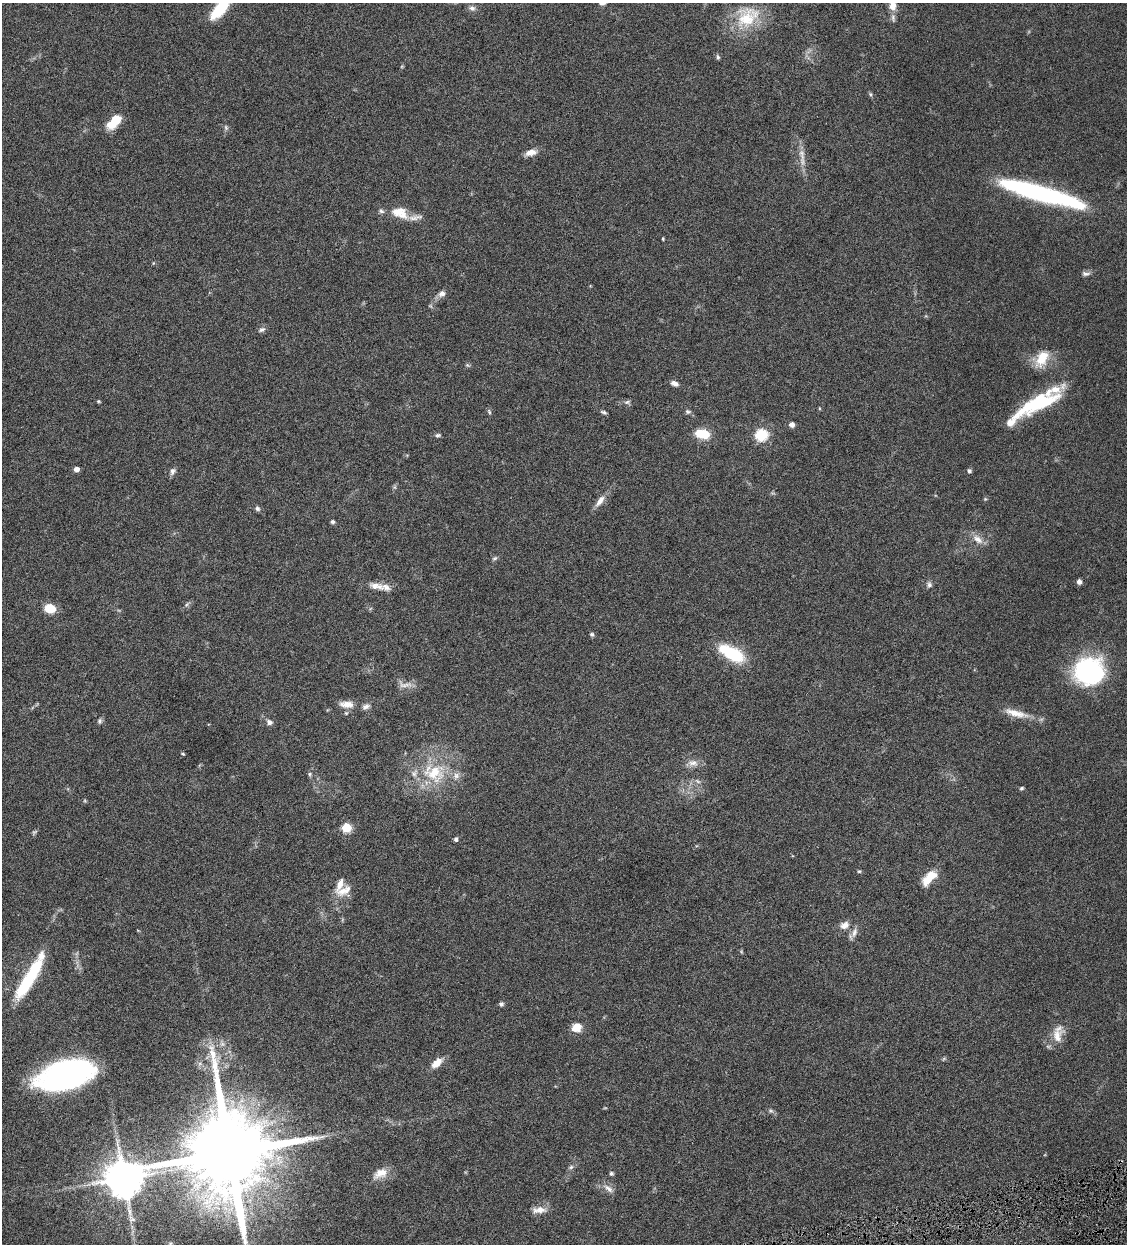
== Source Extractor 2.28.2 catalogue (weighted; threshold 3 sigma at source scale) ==
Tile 6 of 4 x 4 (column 2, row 2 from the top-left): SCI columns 1389-2513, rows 2487-3728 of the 4911 x 4971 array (HDU 1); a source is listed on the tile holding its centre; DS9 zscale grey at full resolution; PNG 1129 x 1246 px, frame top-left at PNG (2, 3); no overlay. Shown black and unused: <1% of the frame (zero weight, under 4 of 8 exposures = <1% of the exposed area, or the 3 px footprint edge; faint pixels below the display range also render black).
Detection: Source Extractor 2.28.2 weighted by HDU 2 'WHT'; one run over the whole footprint, this tile lists its part. Background 0.0442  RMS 0.0037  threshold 0.0153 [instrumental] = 3 sigma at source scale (4.09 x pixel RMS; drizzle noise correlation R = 1.36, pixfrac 0.8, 0.05/0.05 arcsec/px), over >= 5 px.
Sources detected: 99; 3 too faint to see at this stretch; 2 inside a brighter object's white glare — not listed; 9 inside a brighter listed object's ellipse — not listed separately; the other 85 listed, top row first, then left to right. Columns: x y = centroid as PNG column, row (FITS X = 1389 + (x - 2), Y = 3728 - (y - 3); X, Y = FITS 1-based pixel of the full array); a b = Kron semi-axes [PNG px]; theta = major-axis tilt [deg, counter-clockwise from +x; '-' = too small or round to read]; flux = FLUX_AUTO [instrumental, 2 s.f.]
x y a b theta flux
893 6 10 8 -82 2.9
220 8 28 10 50 14
472 8 10 7 -8 1.3
893 18 12 6 -86 1.2
747 19 34 30 88 16
718 57 7 4 -79 0.61
870 94 5 5 - 0.51
114 122 16 8 45 9.2
531 152 14 8 14 2.6
802 155 19 7 -79 2.9
1043 194 84 13 -16 66
381 211 7 6 - 0.84
402 213 20 13 -62 4.5
663 238 3 2 - 0.36
153 263 6 3 71 0.29
1086 274 12 6 -6 1.1
442 294 10 8 20 1.6
262 330 10 6 21 1.1
1042 358 23 13 62 7.4
467 365 6 4 -44 0.48
675 383 9 6 -23 1.5
98 401 5 4 - 0.38
627 402 8 6 15 0.87
1037 404 56 14 28 27
489 412 8 5 -64 0.55
604 412 9 4 -24 0.66
688 412 8 6 -10 0.77
792 425 5 5 - 1.7
704 434 5 5 - 17
437 435 7 5 3 0.72
761 435 6 6 - 38
76 469 5 4 - 2
172 471 9 7 62 1.2
969 471 5 4 - 0.92
395 487 7 4 71 0.59
985 499 5 4 - 0.42
600 501 18 7 52 2.6
257 508 7 6 - 0.81
333 522 5 5 - 0.68
977 539 17 9 -38 3.1
495 558 8 5 19 0.66
1079 582 5 4 - 1.3
929 585 8 6 89 1
386 587 16 10 -17 2.7
187 604 9 4 45 0.78
50 609 11 8 -16 6.3
592 634 5 5 - 0.67
732 653 30 12 -29 18
1089 671 32 28 6 40
347 704 19 9 -3 3.3
366 707 11 7 25 1.4
346 713 5 5 - 0.54
1016 713 33 9 -15 5.5
100 721 7 6 - 0.8
269 722 8 7 - 1.3
183 754 5 4 - 0.38
693 763 16 9 -8 2.5
434 773 35 28 -20 20
310 774 6 5 - 0.56
697 781 9 5 -27 0.9
1022 788 5 4 - 0.5
346 828 5 5 - 17
34 832 8 5 19 0.57
456 839 5 4 - 0.77
859 871 5 4 - 0.43
928 879 18 11 46 5.9
344 891 24 11 26 4.5
844 925 13 9 27 2.5
854 932 15 7 68 1.9
31 976 38 13 61 19
501 1004 6 5 - 0.87
577 1027 11 10 - 3.9
1057 1036 23 14 73 5
437 1063 14 8 40 3.7
66 1075 51 24 16 91
770 1111 7 5 -19 0.72
229 1153 24 19 -84 7900
571 1167 6 6 - 0.72
380 1173 20 11 27 4.4
611 1173 5 5 - 0.79
123 1178 12 11 - 1100
608 1188 15 6 -39 2
539 1210 18 8 4 2.9
132 1232 7 4 71 0.73
170 1243 7 4 1 0.62
Isophote crosses this tile's border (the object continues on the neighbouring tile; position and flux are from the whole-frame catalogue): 3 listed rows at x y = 893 6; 220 8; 229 1153